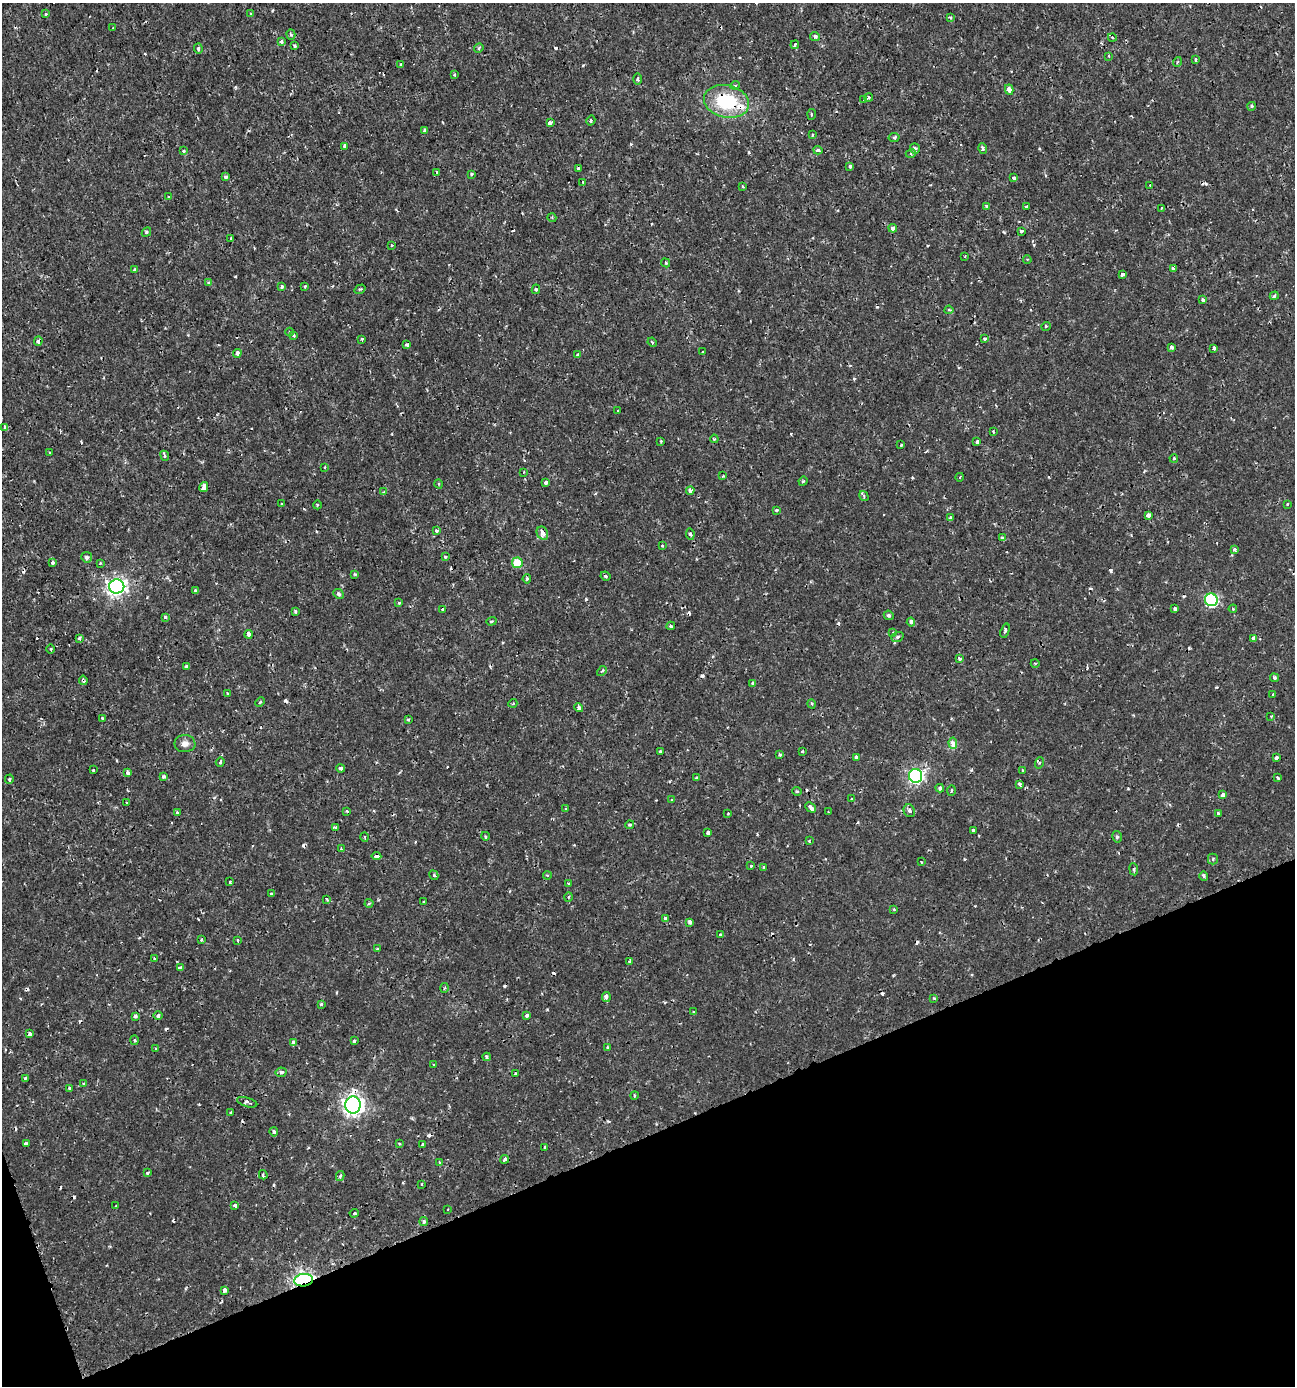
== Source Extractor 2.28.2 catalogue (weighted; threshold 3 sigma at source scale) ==
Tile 14 of 4 x 4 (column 2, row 4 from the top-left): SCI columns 1428-2720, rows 1-1384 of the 5388 x 5543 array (HDU 1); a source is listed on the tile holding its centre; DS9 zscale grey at full resolution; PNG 1297 x 1388 px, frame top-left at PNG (2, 3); each listed source drawn as its Kron ellipse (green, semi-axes under 4 px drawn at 4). Shown black and unused: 19% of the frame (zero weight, under 2 of 3 exposures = <1% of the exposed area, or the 3 px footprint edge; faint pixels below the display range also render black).
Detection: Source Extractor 2.28.2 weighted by HDU 2 'WHT'; one run over the whole footprint, this tile lists its part. Background 0.00175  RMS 0.001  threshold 0.00458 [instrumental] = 3 sigma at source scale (4.5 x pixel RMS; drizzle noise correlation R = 1.50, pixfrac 1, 0.0396/0.0396 arcsec/px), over >= 5 px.
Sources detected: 310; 37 cosmic-ray / hot-pixel residue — neither listed nor drawn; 1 inside a brighter listed object's ellipse — not listed separately; the other 272 listed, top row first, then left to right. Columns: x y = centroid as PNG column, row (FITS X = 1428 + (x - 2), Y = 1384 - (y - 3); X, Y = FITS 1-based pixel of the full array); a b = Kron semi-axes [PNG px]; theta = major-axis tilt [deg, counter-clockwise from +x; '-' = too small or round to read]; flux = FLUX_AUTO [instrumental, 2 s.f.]
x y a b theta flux
46 14 3 3 - 0.28
251 14 3 3 - 0.09
950 17 4 3 - 0.13
113 28 3 2 - 0.069
291 35 5 4 - 0.2
815 36 5 4 - 0.28
1112 37 4 3 - 0.087
281 41 3 3 - 0.21
795 45 4 3 - 0.23
295 46 3 3 - 0.23
479 48 5 4 - 0.14
198 49 5 4 - 0.15
1108 56 4 2 - 0.11
1196 60 4 3 - 0.17
1177 62 5 3 - 0.1
401 65 4 3 - 0.22
454 75 3 3 - 0.12
637 79 6 3 90 0.17
735 85 5 3 - 0.12
1009 90 5 4 - 0.63
868 97 4 3 - 0.29
864 100 3 3 - 0.35
726 101 23 16 -13 6.1
1252 106 4 4 - 0.21
812 114 5 3 - 0.15
591 121 5 4 - 0.19
550 123 4 3 - 0.76
425 130 3 3 - 0.29
812 135 3 3 - 0.23
894 137 5 4 - 0.23
345 146 3 3 - 0.34
983 148 5 3 - 0.2
915 149 5 5 - 0.29
818 150 5 3 - 0.35
183 151 3 3 - 0.21
911 153 5 3 - 0.14
850 166 3 3 - 0.23
578 169 3 3 - 0.35
437 172 4 3 - 0.17
471 174 3 3 - 0.25
226 177 3 3 - 0.33
1014 178 4 3 - 0.35
583 183 4 3 - 0.13
1150 185 3 2 - 0.072
743 186 4 3 - 0.14
168 197 3 2 - 0.074
987 207 4 3 - 0.4
1027 207 3 3 - 0.52
1161 208 3 2 - 0.12
552 218 4 3 - 0.092
893 228 4 4 - 0.31
1021 231 3 3 - 0.25
146 232 5 4 - 0.16
231 239 3 3 - 0.25
392 245 4 3 - 0.12
965 256 2 2 - 0.099
1027 259 4 3 - 0.083
665 263 5 3 - 0.17
1173 268 4 3 - 0.22
134 270 4 3 - 0.24
1122 274 4 3 - 0.48
208 282 4 4 - 0.2
305 286 4 3 - 0.098
282 287 3 3 - 0.35
360 289 6 3 34 0.11
536 289 5 4 - 0.18
1274 296 4 3 - 0.26
1203 300 4 3 - 0.55
949 310 4 3 - 0.16
1046 326 5 3 - 0.099
289 332 4 3 - 0.095
294 335 4 3 - 0.18
362 339 3 3 - 0.11
985 339 3 3 - 0.24
38 341 5 4 - 0.3
652 342 5 3 - 0.12
407 345 3 3 - 0.27
1172 347 3 3 - 0.28
1214 349 3 3 - 0.43
703 352 3 3 - 0.14
237 353 4 4 - 0.4
578 355 3 3 - 0.27
618 411 4 2 - 0.082
5 428 4 4 - 0.34
993 432 4 3 - 0.098
714 439 4 3 - 0.13
661 441 3 3 - 0.13
977 442 4 3 - 0.29
901 445 3 2 - 0.12
50 453 3 3 - 0.14
165 456 5 3 - 0.18
1174 458 4 3 - 0.19
325 467 3 2 - 0.097
524 472 2 2 - 0.12
723 476 4 3 - 0.13
960 477 4 3 - 0.11
803 481 4 4 - 0.14
546 482 4 3 - 0.48
439 484 4 3 - 0.09
204 487 5 4 - 0.65
690 490 4 4 - 0.79
384 492 4 3 - 0.15
864 496 5 4 - 0.14
281 504 3 3 - 0.2
1287 504 3 2 - 0.079
317 505 4 3 - 0.096
777 510 3 3 - 0.29
1148 515 4 4 - 0.61
950 518 4 3 - 0.16
436 531 3 3 - 0.21
542 533 7 5 -63 0.55
690 534 6 4 -82 0.22
1002 538 4 3 - 0.3
662 546 4 3 - 0.091
1234 550 3 3 - 0.41
87 557 5 5 - 0.26
445 557 4 4 - 0.15
53 562 3 3 - 0.49
100 563 3 3 - 0.083
517 563 5 5 - 3.1
355 574 4 3 - 0.12
605 576 5 3 - 0.14
527 579 4 4 - 0.17
117 586 7 7 - 42
195 590 3 3 - 0.28
339 594 5 4 - 0.25
1211 600 6 6 - 15
399 603 4 4 - 0.12
443 609 3 3 - 0.32
1175 609 4 3 - 0.4
1233 609 4 3 - 0.098
295 611 3 3 - 0.17
889 615 5 4 - 0.21
165 617 4 3 - 0.21
491 621 5 4 - 0.13
911 622 4 4 - 0.33
671 626 4 3 - 0.19
1005 631 7 3 72 0.17
893 632 3 3 - 0.091
248 634 4 3 - 0.68
897 637 6 4 20 0.24
79 638 4 3 - 0.29
1253 638 4 3 - 1.2
51 649 5 3 - 0.11
960 659 4 3 - 0.27
1035 663 4 3 - 0.087
186 667 4 3 - 0.37
602 671 5 3 - 0.15
1274 678 4 4 - 0.27
83 680 5 3 - 0.17
753 683 3 3 - 0.15
228 693 4 3 - 0.62
1273 694 3 3 - 0.1
260 702 5 4 - 0.12
513 703 4 3 - 0.095
812 704 4 3 - 0.11
579 707 5 4 - 0.32
1271 716 3 3 - 0.083
102 719 4 3 - 0.41
408 719 3 3 - 0.14
953 743 6 4 -84 0.96
185 744 10 8 0 0.55
803 751 3 2 - 0.14
660 752 3 3 - 0.39
780 754 3 3 - 0.17
856 757 4 3 - 0.68
1276 758 4 3 - 0.21
220 762 5 3 - 0.19
1039 763 6 4 71 0.13
341 768 4 4 - 0.23
93 770 3 3 - 0.18
1022 770 3 2 - 0.089
128 773 4 3 - 1.2
916 776 7 6 - 25
163 777 3 3 - 0.3
696 778 3 3 - 0.15
1277 778 3 3 - 0.47
9 779 5 3 - 0.12
1020 784 4 3 - 0.3
940 788 4 4 - 0.32
797 791 4 4 - 0.14
951 791 5 2 - 0.12
1223 795 4 3 - 0.51
672 799 3 2 - 0.1
852 799 3 3 - 0.11
127 802 3 2 - 0.11
810 807 6 4 -46 0.58
566 809 3 3 - 0.13
347 811 3 2 - 0.14
909 811 6 5 - 0.34
177 812 3 3 - 0.11
828 812 3 2 - 0.13
1218 813 3 3 - 0.38
728 814 3 2 - 0.13
630 825 4 4 - 0.15
336 828 4 3 - 0.3
973 830 3 3 - 0.27
708 833 4 3 - 1
485 836 4 3 - 0.1
364 837 4 3 - 0.12
1117 837 6 4 -76 0.19
809 841 3 3 - 0.094
341 849 3 2 - 0.13
376 856 5 3 - 0.52
1213 859 5 5 - 0.17
921 862 3 2 - 0.092
751 866 4 3 - 0.12
763 867 4 3 - 0.1
1134 869 6 3 -83 0.12
434 875 5 3 - 0.12
547 875 4 3 - 0.12
1204 876 5 4 - 0.15
230 882 3 3 - 0.22
569 884 3 3 - 0.17
271 894 3 3 - 0.13
568 897 4 3 - 0.12
327 899 3 3 - 0.13
423 902 3 2 - 0.14
369 903 4 4 - 0.14
894 909 4 4 - 0.1
665 918 3 3 - 0.38
690 922 4 3 - 0.34
720 935 4 3 - 0.38
201 940 3 3 - 0.14
237 940 3 3 - 0.19
377 949 3 3 - 0.13
154 958 3 3 - 0.099
630 961 4 3 - 0.46
180 967 4 3 - 0.31
445 988 5 3 - 0.12
606 997 5 3 - 0.47
934 998 4 3 - 0.13
321 1004 4 3 - 0.16
694 1012 3 3 - 0.095
158 1015 4 4 - 0.29
527 1015 4 3 - 0.26
135 1016 3 3 - 0.28
30 1034 4 3 - 0.26
135 1040 5 3 - 0.1
354 1041 4 3 - 0.16
293 1042 4 3 - 0.61
608 1047 4 3 - 0.13
156 1049 3 3 - 0.1
487 1057 4 3 - 0.2
434 1065 4 2 - 0.089
281 1072 5 4 - 0.37
516 1074 3 2 - 0.12
25 1078 4 3 - 0.15
84 1084 4 4 - 0.13
69 1088 3 3 - 0.17
634 1095 4 2 - 0.1
247 1102 10 4 -16 0.29
353 1105 8 8 - 52
231 1113 3 3 - 0.21
274 1132 4 4 - 0.23
26 1144 4 3 - 0.22
399 1144 4 3 - 0.11
423 1145 3 3 - 0.53
545 1147 4 2 - 0.1
505 1159 4 3 - 0.39
439 1163 4 3 - 0.14
147 1173 3 3 - 0.18
263 1175 5 3 - 0.31
340 1176 5 3 - 0.22
422 1184 3 2 - 0.075
116 1206 3 2 - 0.11
235 1206 4 3 - 0.23
448 1209 2 2 - 0.098
354 1213 5 4 - 0.13
424 1222 4 4 - 0.27
304 1280 9 6 8 29
224 1290 4 3 - 0.67
Overlapping masked pixels (flux is a lower limit): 8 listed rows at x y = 1009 90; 726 101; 1211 600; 83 680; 128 773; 376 856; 353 1105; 304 1280